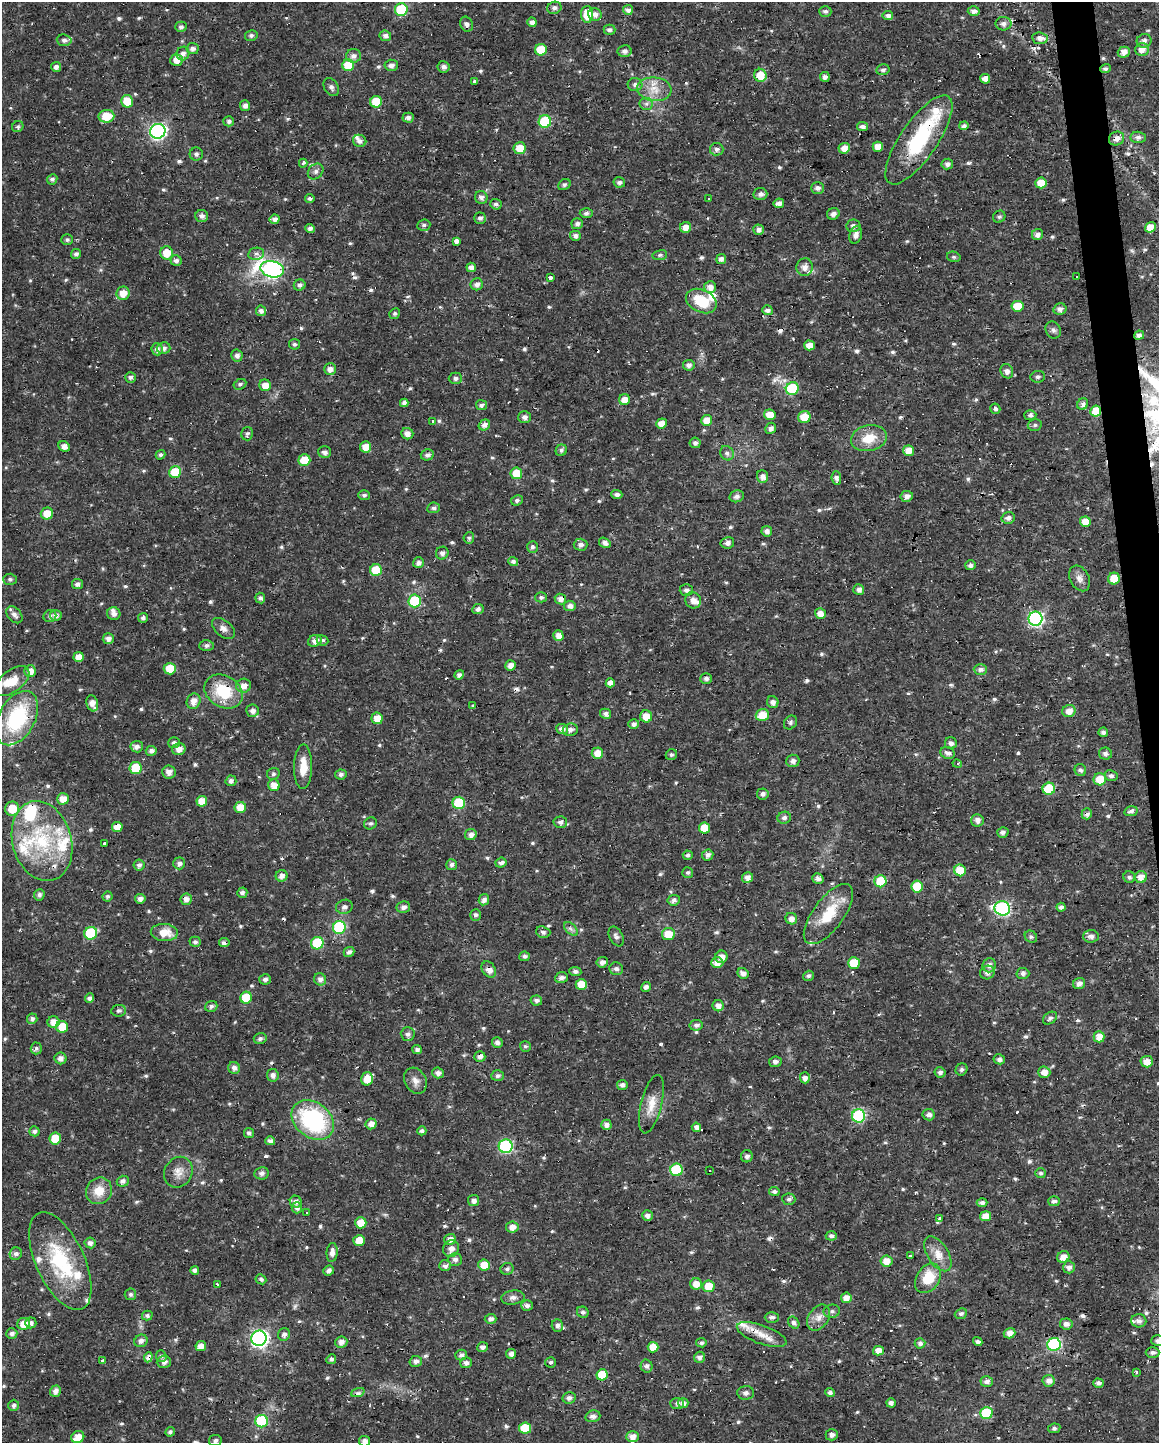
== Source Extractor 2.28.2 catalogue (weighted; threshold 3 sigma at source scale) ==
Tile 6 of 4 x 3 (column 2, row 2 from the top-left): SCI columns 1158-2314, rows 1450-2890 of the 4627 x 4382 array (HDU 1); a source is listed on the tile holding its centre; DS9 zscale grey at full resolution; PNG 1161 x 1445 px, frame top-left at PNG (2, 2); each listed source drawn as its Kron ellipse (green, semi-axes under 4 px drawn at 4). Shown black and unused: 2% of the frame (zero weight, under 2 of 3 exposures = <1% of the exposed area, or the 3 px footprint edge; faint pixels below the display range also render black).
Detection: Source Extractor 2.28.2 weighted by HDU 2 'WHT'; one run over the whole footprint, this tile lists its part. Background 0.0217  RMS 0.0028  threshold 0.0124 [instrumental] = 3 sigma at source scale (4.5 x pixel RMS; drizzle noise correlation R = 1.50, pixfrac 1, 0.0396/0.0396 arcsec/px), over >= 5 px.
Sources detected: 696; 1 too faint to see at this stretch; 21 cosmic-ray / hot-pixel residue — neither listed nor drawn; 20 inside a brighter listed object's ellipse — not listed separately; of the other 654, all 500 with FLUX_AUTO >= 0.601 (the completeness limit of this list) listed and drawn (154 fainter detections not listed), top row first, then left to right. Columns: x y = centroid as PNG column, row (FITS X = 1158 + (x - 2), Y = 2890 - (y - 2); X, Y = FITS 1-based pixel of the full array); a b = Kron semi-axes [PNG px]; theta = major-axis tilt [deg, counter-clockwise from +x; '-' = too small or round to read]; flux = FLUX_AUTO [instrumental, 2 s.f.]
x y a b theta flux
554 8 7 6 - 1
401 10 6 6 - 18
628 10 5 5 - 1.4
825 11 6 5 - 0.73
974 11 6 5 - 1.2
587 14 8 6 -88 7.1
595 14 7 6 - 1.5
888 16 5 4 - 1.4
532 22 5 4 - 1.2
466 24 8 6 -65 1
1003 24 8 7 - 1.2
181 27 5 5 - 0.86
610 30 6 5 - 1.2
251 35 6 5 - 0.88
385 36 6 5 - 1.2
1040 38 8 6 -7 1.8
64 40 7 5 -3 1.1
1144 41 7 7 - 1.1
193 49 6 5 - 1.1
1142 49 7 6 - 2.2
541 50 6 6 - 7.3
625 51 7 6 - 1.1
1124 52 6 5 - 1.7
183 54 7 6 - 1.3
353 56 7 7 - 1.4
176 60 6 6 - 2.6
348 65 6 6 - 7.8
391 65 6 5 - 1.3
56 67 5 5 - 1.1
444 67 6 5 - 1.1
1105 69 5 4 - 0.67
883 70 7 5 13 0.78
760 75 6 6 - 5.5
825 77 5 5 - 1.1
985 79 5 4 - 1.7
474 81 3 3 - 0.71
635 85 7 6 - 1
331 87 10 7 -59 1
654 89 17 12 -6 4.3
127 101 6 6 - 5.3
376 102 6 6 - 7
646 104 6 6 - 0.83
245 106 5 5 - 1.1
106 116 8 6 8 6.1
408 118 5 5 - 1
229 121 5 5 - 0.94
545 121 6 6 - 17
964 126 5 4 - 1.1
18 127 6 5 - 0.72
863 127 5 4 - 1.1
158 131 8 7 - 70
1138 137 8 5 -4 1.1
1117 139 8 7 - 1.4
919 140 52 18 56 24
360 141 7 6 - 1.3
878 147 5 5 - 3
520 148 6 6 - 4.4
844 148 6 5 - 2.4
717 149 7 6 - 0.92
196 154 6 6 - 0.78
303 163 4 3 - 1.1
947 164 6 5 - 1
316 171 9 7 46 1.1
52 179 5 5 - 0.84
619 182 6 5 - 0.79
1041 183 5 5 - 4.4
564 185 7 5 31 0.66
818 188 6 5 - 1.1
760 194 7 6 - 1.2
481 197 6 6 - 1.2
310 198 5 4 - 0.85
708 199 3 3 - 1.4
779 203 5 4 - 1.3
496 204 6 5 - 0.92
586 213 6 4 2 0.81
833 214 6 5 - 1.2
202 216 6 6 - 1.2
999 217 6 5 - 0.65
480 218 6 5 - 0.93
275 219 5 4 - 1.3
577 224 6 5 - 1
424 225 6 5 - 0.71
853 226 7 6 - 1
686 227 5 5 - 2.3
1150 227 6 5 - 3.5
310 228 4 4 - 1
758 230 5 5 - 1.2
856 235 9 6 72 1.5
1037 235 6 5 - 1.2
575 236 5 5 - 1.1
67 240 6 5 - 0.62
456 241 3 3 - 67
167 253 6 6 - 4.6
76 254 5 5 - 0.85
256 254 8 6 10 1
660 255 7 5 10 0.61
954 257 7 5 -14 0.6
721 259 5 5 - 1.4
176 261 5 5 - 1
471 267 5 4 - 1.4
805 267 9 8 - 2
272 269 12 8 -12 78
1076 276 3 3 - 4.1
550 278 4 3 - 2.9
477 284 6 6 - 1.2
300 285 6 5 - 1
710 287 6 6 - 1.8
123 293 7 6 - 3.1
701 301 16 11 -26 8.5
1018 306 6 5 - 4.8
1060 309 6 5 - 1.3
767 310 5 5 - 0.97
261 311 5 5 - 1.2
395 314 5 5 - 0.62
1053 330 9 7 -61 0.93
1139 335 5 4 - 1.1
294 344 5 5 - 0.69
809 345 5 5 - 2.6
163 348 7 6 - 0.98
157 349 6 5 - 1.2
237 356 6 5 - 1.3
689 365 6 5 - 1.2
330 369 6 5 - 1.7
1007 371 7 6 - 1.4
130 377 5 5 - 0.84
1038 377 7 6 - 0.75
455 378 7 6 - 0.81
240 384 7 5 27 0.6
265 385 6 5 - 2.8
792 389 6 6 - 16
624 399 5 5 - 2.2
404 403 4 4 - 1.2
1083 404 6 5 - 1.1
481 405 5 5 - 0.98
995 409 5 5 - 0.9
1096 411 6 5 - 5.1
770 415 6 5 - 3.4
1030 415 6 5 - 0.85
524 417 6 6 - 1.2
804 417 6 6 - 5.9
707 420 5 5 - 3.5
432 422 3 3 - 0.69
661 423 5 5 - 2.9
484 425 6 5 - 1.4
1035 425 7 5 15 0.64
771 428 6 5 - 1.3
247 434 7 6 - 0.7
407 434 6 5 - 1.7
869 438 18 13 12 5.9
695 443 5 5 - 0.97
64 446 6 5 - 1.6
365 447 5 5 - 2.8
561 450 6 5 - 0.74
909 451 5 5 - 2.9
325 452 6 6 - 1
727 453 7 6 - 0.92
161 455 5 4 - 0.69
427 455 6 5 - 1
304 460 6 6 - 6.1
175 472 6 6 - 8.6
516 473 6 6 - 5.1
762 476 6 5 - 1.5
836 478 7 4 -85 1.1
364 495 6 5 - 0.73
617 495 5 4 - 0.97
737 496 7 6 - 1.2
907 496 6 5 - 1.6
517 500 6 5 - 0.68
434 508 6 5 - 1
47 514 6 6 - 3.9
1008 518 7 5 17 1.2
1085 522 5 5 - 3.3
767 531 5 5 - 1.4
469 538 5 5 - 0.6
605 543 6 5 - 1.2
727 543 7 5 10 1.3
581 545 7 6 - 1.2
532 547 6 5 - 0.67
442 553 6 6 - 1
513 562 5 4 - 0.89
418 563 5 5 - 1.2
970 565 5 5 - 1
376 570 6 6 - 8.1
1079 578 13 9 -62 1.8
10 579 6 5 - 0.66
1114 579 6 6 - 5.9
77 584 5 5 - 1.1
859 589 5 5 - 1.4
686 590 6 6 - 1
541 597 6 5 - 0.66
260 598 5 5 - 0.85
560 599 6 5 - 1.6
693 600 8 7 - 1.9
415 601 6 6 - 17
570 606 6 5 - 1.3
478 609 6 5 - 1
114 614 7 6 - 1.4
820 614 5 5 - 2.5
14 615 10 6 -50 1.3
56 615 6 5 - 1.1
50 616 6 6 - 0.86
143 618 5 5 - 0.75
1035 619 7 7 - 56
223 628 13 8 -40 1.6
558 636 5 5 - 2
108 639 5 5 - 1.4
322 640 6 5 - 0.83
315 641 7 5 21 1.6
206 645 7 5 2 0.89
79 657 5 5 - 2.6
511 665 5 5 - 1.7
170 669 6 5 - 8.2
980 669 7 5 -1 1.1
30 671 6 6 - 2.4
459 675 5 4 - 1.1
706 678 6 5 - 1.1
12 681 20 10 37 5.5
610 683 4 4 - 1.6
244 686 7 7 - 2.1
224 692 20 16 -31 12
193 701 8 6 68 2.2
773 702 6 5 - 1.2
92 703 8 5 -73 1.8
473 706 4 3 - 1.1
252 711 6 6 - 1.3
1069 711 6 6 - 2.5
606 714 6 5 - 1.3
762 715 7 6 - 5
646 716 6 6 - 3.3
17 718 29 18 61 24
377 718 6 5 - 3.2
790 722 7 6 - 0.64
634 724 5 4 - 0.95
562 729 6 5 - 1.5
570 730 7 6 - 1.3
1103 732 5 4 - 0.98
174 743 6 5 - 0.85
951 743 6 6 - 1
137 747 6 5 - 1.2
179 749 7 6 - 2
151 751 5 5 - 1.1
597 753 5 5 - 2.9
948 753 7 5 -23 1.2
1105 754 6 6 - 1
671 755 6 5 - 0.61
793 761 6 6 - 1.3
957 764 5 4 - 0.71
303 767 22 9 89 4.7
136 768 6 6 - 9.8
1080 770 6 5 - 0.85
169 772 6 6 - 1.6
273 774 6 6 - 0.6
341 774 6 5 - 0.94
1111 776 6 5 - 0.84
1100 779 6 6 - 5.5
231 781 5 5 - 1.1
274 785 6 5 - 2.8
1049 789 6 6 - 12
763 794 6 5 - 1.1
63 799 6 5 - 2.9
202 801 5 5 - 3.7
459 803 6 6 - 15
240 807 6 5 - 3.8
12 809 7 7 - 5.9
1131 811 7 5 12 1
1087 814 5 5 - 1.2
784 818 7 6 - 0.98
977 820 6 6 - 1.5
560 822 7 6 - 1.1
371 823 6 6 - 0.62
117 827 5 5 - 3.5
704 828 5 5 - 5
1003 832 6 5 - 0.89
471 834 6 5 - 1.5
42 841 41 29 -74 24
105 843 4 3 - 0.64
688 855 5 4 - 0.93
708 855 6 5 - 1.2
179 863 6 6 - 1.1
501 863 5 5 - 1.1
139 865 5 5 - 0.89
452 865 5 5 - 1
960 870 6 5 - 5
688 872 5 5 - 0.6
282 876 6 5 - 1.4
1129 877 6 5 - 0.68
1141 877 6 6 - 2.4
747 878 5 5 - 1.8
818 878 6 5 - 1.2
880 881 6 6 - 9
917 886 6 5 - 7.9
242 893 5 5 - 0.97
39 895 6 5 - 0.89
107 896 5 4 - 0.67
140 899 5 4 - 1.4
186 899 6 6 - 1.5
484 900 6 5 - 1.2
674 900 6 5 - 1
344 907 8 7 - 1.1
403 907 7 5 10 1.2
1061 907 4 4 - 0.86
1002 908 8 7 - 53
828 914 35 15 53 9.8
476 915 6 5 - 0.91
791 919 6 5 - 1.5
339 927 6 6 - 24
571 929 8 5 -45 0.81
543 932 7 5 -18 0.78
91 933 6 6 - 17
164 933 13 8 -3 4.3
668 934 6 6 - 4.8
616 936 10 6 -63 1.1
1091 936 7 6 - 1.3
1031 937 7 5 -38 0.68
195 942 5 5 - 0.81
224 943 5 4 - 1.2
317 943 6 6 - 15
349 952 5 5 - 0.97
525 956 5 5 - 0.74
721 957 6 6 - 2
602 962 6 5 - 1.1
717 963 6 5 - 2.3
854 963 6 5 - 6
989 965 7 6 - 1.4
489 969 9 6 -56 2.1
616 969 7 6 - 1
575 971 6 4 -6 0.92
987 972 7 6 - 1.3
743 973 6 5 - 1.3
1023 973 6 5 - 0.88
808 976 5 5 - 0.78
561 978 6 5 - 1.2
265 979 6 5 - 0.91
320 979 6 6 - 1.3
1079 983 6 5 - 1.5
581 984 6 5 - 4.6
646 987 5 4 - 1.1
90 998 5 4 - 1.1
246 998 6 6 - 6.9
536 1000 6 5 - 1
211 1006 6 5 - 0.81
718 1006 5 5 - 1.8
119 1011 7 5 6 0.64
1050 1018 8 5 38 0.74
32 1019 5 5 - 0.96
53 1022 6 6 - 2.4
696 1025 6 5 - 0.94
62 1027 6 6 - 5.3
408 1034 7 6 - 1
1099 1037 6 5 - 3.1
260 1038 6 5 - 0.83
497 1043 5 5 - 0.99
525 1046 5 5 - 0.61
36 1048 6 5 - 0.74
417 1050 5 4 - 0.87
480 1057 5 5 - 1.2
61 1058 6 6 - 1.5
999 1059 6 5 - 0.96
775 1062 6 5 - 1
1147 1062 6 6 - 2.6
234 1068 6 6 - 1.3
961 1069 6 5 - 0.71
940 1072 5 5 - 0.96
1044 1072 6 5 - 2.1
438 1073 6 5 - 1.2
273 1075 6 5 - 1.3
498 1076 6 5 - 0.88
805 1078 5 5 - 1.2
367 1079 7 5 75 3.8
415 1081 14 10 -62 2
622 1085 5 5 - 1.1
651 1104 30 10 76 4.4
929 1115 6 5 - 1.2
859 1116 6 6 - 28
313 1120 23 17 -38 31
371 1124 5 5 - 1.9
606 1125 5 5 - 1.3
696 1127 4 4 - 1.3
34 1131 5 5 - 0.82
422 1131 4 4 - 0.79
249 1133 5 5 - 0.74
55 1139 6 5 - 6.7
270 1141 5 4 - 1.3
506 1146 7 7 - 35
747 1156 6 6 - 1
676 1170 6 6 - 17
710 1171 3 3 - 2.7
178 1172 16 13 59 3
261 1173 7 6 - 1.2
1041 1173 5 5 - 0.6
123 1181 6 5 - 1.3
99 1191 14 12 50 4.8
774 1192 5 4 - 0.94
789 1199 6 6 - 0.77
473 1201 6 5 - 1.2
1054 1201 6 5 - 0.99
296 1202 6 5 - 1.1
982 1203 5 4 - 0.81
297 1208 5 5 - 1
307 1213 3 3 - 0.79
647 1215 5 5 - 1.1
986 1216 5 5 - 3.5
940 1219 4 4 - 1.1
361 1223 6 5 - 3.6
512 1227 6 5 - 2
831 1236 5 4 - 0.95
450 1239 6 5 - 2
359 1241 6 5 - 3.4
90 1243 5 5 - 1.1
451 1249 9 7 56 1.9
332 1252 9 5 85 1.5
16 1254 6 6 - 1
938 1254 19 10 -57 3.5
910 1256 3 3 - 0.91
1063 1257 6 5 - 2.2
455 1259 7 6 - 1.1
60 1261 53 24 -65 23
886 1261 6 5 - 2.7
484 1265 6 5 - 4.3
445 1266 6 5 - 0.98
1069 1267 6 5 - 1.2
507 1269 6 6 - 0.76
195 1270 4 4 - 0.86
329 1271 5 5 - 1
928 1278 16 11 57 7.6
261 1279 5 5 - 0.71
217 1284 3 3 - 0.76
696 1284 6 5 - 2.6
709 1286 6 6 - 4.9
130 1294 6 6 - 0.84
513 1297 12 7 7 1.3
846 1298 5 5 - 2.3
527 1306 6 5 - 1.1
832 1311 8 6 11 0.87
583 1312 6 5 - 0.77
961 1314 6 5 - 0.83
147 1315 5 5 - 0.77
772 1317 7 5 0 0.98
818 1318 14 10 55 2.4
491 1319 6 5 - 1.2
1139 1321 7 6 - 1.4
31 1323 5 5 - 1.1
794 1323 6 5 - 1
24 1324 6 6 - 3.7
1066 1324 6 5 - 1.5
557 1326 6 5 - 1.1
12 1333 6 5 - 1
1010 1333 6 5 - 2
284 1334 6 6 - 1
762 1335 26 9 -20 4.3
259 1338 8 7 - 88
141 1341 7 6 - 1.2
1158 1341 7 5 2 1
341 1342 6 5 - 1.3
978 1342 5 4 - 0.8
701 1343 5 4 - 0.73
920 1343 5 5 - 1
1054 1344 7 6 - 37
201 1346 5 5 - 2.1
483 1347 5 5 - 1.2
653 1347 5 5 - 3.9
878 1351 5 4 - 2.7
1153 1352 7 5 0 1.1
511 1354 5 4 - 1.3
461 1355 6 5 - 0.99
161 1356 6 5 - 0.73
148 1357 5 4 - 1.8
699 1357 5 5 - 1.3
331 1359 5 4 - 0.79
103 1361 4 3 - 8.3
416 1361 6 5 - 1.1
164 1362 7 6 - 1.4
550 1362 5 5 - 0.65
466 1363 6 5 - 1.2
647 1366 6 6 - 0.98
1136 1372 4 3 - 0.75
602 1375 6 5 - 7
1049 1381 6 6 - 1.7
987 1382 6 5 - 1.3
1098 1383 5 4 - 0.99
55 1391 6 5 - 1.5
358 1392 7 4 21 0.64
746 1393 8 7 - 0.96
830 1393 5 4 - 0.87
569 1398 7 5 11 1.2
677 1403 7 5 0 0.82
683 1403 5 5 - 1.3
891 1403 5 4 - 1
14 1405 6 5 - 0.88
986 1413 6 6 - 13
593 1416 7 5 15 1.2
262 1421 6 6 - 21
525 1428 6 5 - 8
1054 1428 6 4 8 0.65
170 1432 5 4 - 0.75
832 1435 6 5 - 1
78 1437 7 6 - 3.4
632 1437 6 5 - 1.9
215 1441 6 5 - 0.81
364 1441 5 5 - 1.6
Overlapping masked pixels (flux is a lower limit): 17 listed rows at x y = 1040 38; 1105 69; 1117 139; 919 140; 844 148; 1096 411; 560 599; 415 601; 459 675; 1087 814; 117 827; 224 943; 489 969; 273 1075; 676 1170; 762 1335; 148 1357
Isophote crosses this tile's border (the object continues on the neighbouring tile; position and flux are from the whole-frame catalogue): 3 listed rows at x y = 17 718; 1158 1341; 364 1441